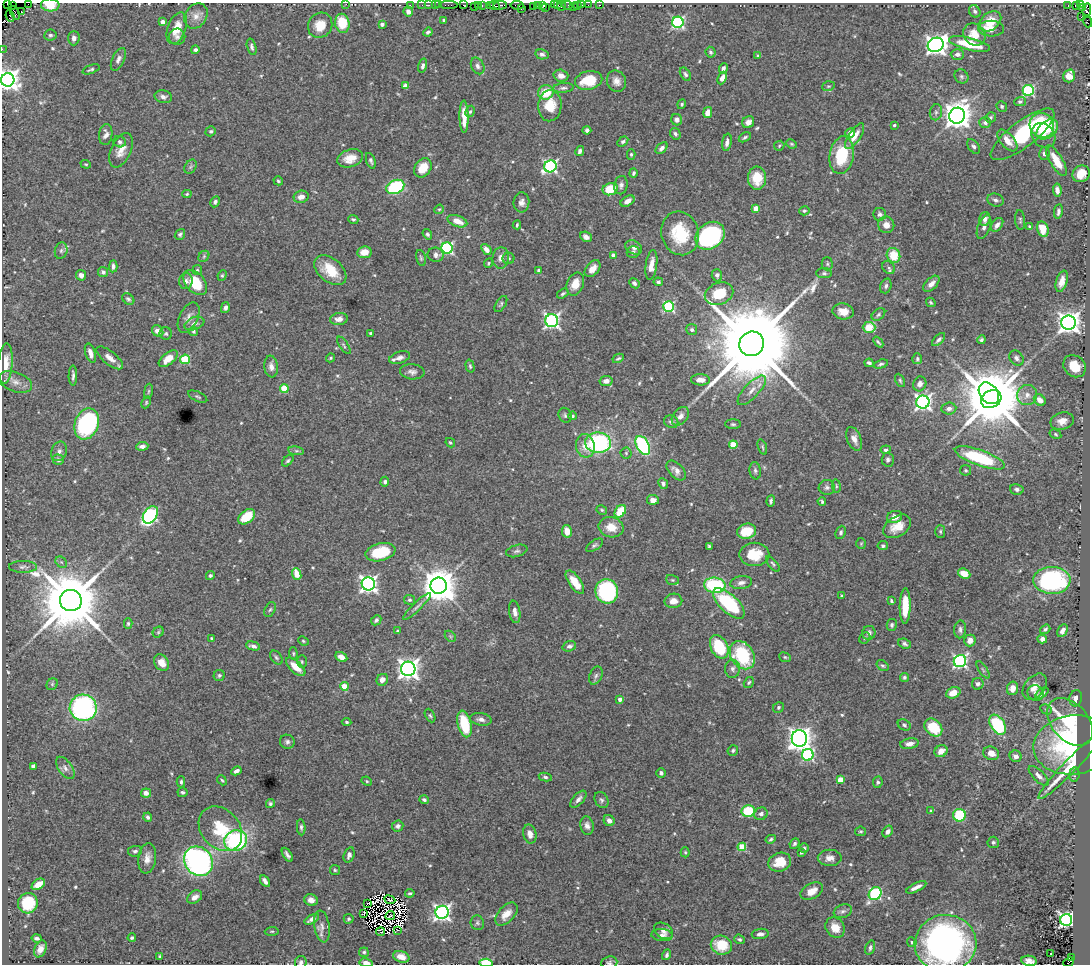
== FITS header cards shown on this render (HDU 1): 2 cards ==
NAXIS1  =                 1088
NAXIS2  =                  962

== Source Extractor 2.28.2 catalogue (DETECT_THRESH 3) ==
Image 1088 x 962 px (HDU 1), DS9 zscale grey, 1 PNG px = 1 image px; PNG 1092 x 966 px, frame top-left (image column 1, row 962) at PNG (2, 3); each listed source drawn as its Kron ellipse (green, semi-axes under 4 px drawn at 4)
Background 1.65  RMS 0.031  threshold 0.092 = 3 sigma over >= 5 px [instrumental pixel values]
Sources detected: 600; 4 with non-positive FLUX_AUTO (blend fragments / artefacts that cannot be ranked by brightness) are neither listed nor drawn; of the other 596, the 500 brightest by FLUX_AUTO listed and drawn (96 fainter detections omitted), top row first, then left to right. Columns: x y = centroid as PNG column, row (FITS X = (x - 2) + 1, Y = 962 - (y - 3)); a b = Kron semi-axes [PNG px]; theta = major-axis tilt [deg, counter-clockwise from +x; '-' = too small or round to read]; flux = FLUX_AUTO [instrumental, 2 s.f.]
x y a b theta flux
7 3 2 2 - 10
28 4 2 2 - 6.7
346 4 2 2 - 2.8
50 5 9 6 -3 44
410 5 2 2 - 16
422 5 2 2 - 24
429 5 3 2 - 16
435 5 2 2 - 34
439 5 2 2 - 3.5
449 5 9 2 0 21
463 5 2 2 - 13
482 5 3 2 - 17
500 5 7 3 3 140
517 5 6 3 -7 50
537 5 4 2 - 30
542 5 3 3 - 48
554 5 3 2 - 29
558 5 2 2 - 31
567 5 5 3 - 52
577 5 3 3 - 49
582 5 3 2 - 6.2
588 5 2 2 - 21
600 5 3 2 - 12
1068 5 3 2 - 17
1076 5 4 3 - 44
1080 5 2 2 - 8.1
13 6 4 3 - 63
474 6 2 2 - 3.1
478 6 3 2 - 17
490 6 3 2 - 20
495 6 5 3 - 83
533 6 4 2 - 15
562 6 5 3 - 19
546 7 2 2 - 17
573 7 3 2 - 21
1082 8 3 2 - 18
521 9 3 2 - 43
1087 10 7 3 85 150
21 11 3 2 - 33
975 11 6 5 - 4.7
408 12 5 4 - 11
15 13 7 3 -67 120
10 16 6 3 -68 49
196 16 13 10 55 16
1081 17 2 2 - 42
444 20 3 3 - 3.1
990 21 12 8 37 48
1087 21 6 2 -71 70
162 22 4 4 - 12
678 22 6 5 - 320
342 23 9 7 -77 66
382 24 4 3 - 7.3
320 25 13 11 54 37
177 28 16 9 70 31
991 29 13 8 0 20
428 32 5 4 - 4.6
50 35 6 5 - 4.4
974 35 12 10 -40 33
177 37 8 8 - 8.3
74 38 7 6 - 8.5
970 44 21 6 -14 66
936 45 8 7 - 1300
252 47 8 4 -74 5.5
2 49 2 2 - 12
195 50 4 4 - 5.8
711 52 5 5 - 4.3
542 54 7 5 -13 5.6
957 54 6 5 - 8.1
758 55 3 3 - 4.1
118 59 12 6 65 9.9
423 66 7 4 74 6.3
478 66 9 6 -63 7.2
723 68 5 3 - 6.7
91 69 9 4 20 3.8
685 74 7 5 -57 5.2
561 76 7 6 - 15
961 76 7 6 - 5.4
1069 76 6 6 - 30
722 78 7 4 66 15
8 80 6 6 - 1600
589 80 14 9 12 63
616 81 11 9 -61 13
405 86 4 4 - 12
828 86 6 5 - 3.4
563 88 10 5 4 5.6
1028 90 5 5 - 230
546 92 8 7 - 46
163 97 9 6 -12 7.8
1020 102 5 4 - 4.2
682 104 5 4 - 3.3
550 106 16 11 87 47
1002 106 5 5 - 3.7
470 112 6 4 61 2.8
936 112 8 6 77 5.7
708 113 5 4 - 20
957 116 8 7 - 2800
464 117 16 4 -89 31
991 117 6 5 - 3.7
677 120 6 5 - 7.8
748 122 6 5 - 12
985 123 6 5 - 5.9
894 125 3 3 - 3.4
1042 125 13 12 - 63
1047 129 12 8 41 54
587 130 4 4 - 5
211 131 5 4 - 3.5
850 133 5 4 - 16
106 134 10 6 81 9.9
675 134 6 5 - 5.3
1023 134 39 13 37 170
1043 135 13 11 -48 20
855 136 15 6 57 23
745 137 7 4 30 4.1
623 141 6 4 34 4.5
1007 141 13 7 -50 20
120 142 6 5 - 4.7
727 142 9 4 80 10
792 144 5 3 - 2.7
779 146 5 5 - 2.8
973 146 8 5 -54 4.9
662 148 7 4 43 8.3
121 150 18 10 66 25
580 151 5 4 - 6.4
1044 153 6 5 - 6
631 154 5 4 - 3.4
842 155 19 12 80 92
350 158 13 8 17 28
371 161 8 4 -70 5.4
1056 161 17 6 -59 40
86 164 5 4 - 2.7
550 166 6 6 - 420
191 167 8 5 55 4.4
423 168 10 8 55 39
633 173 5 3 - 3.8
1081 174 9 8 - 33
757 178 11 9 -85 48
278 181 5 4 - 3.3
621 185 9 6 80 7.1
395 187 9 6 26 160
610 189 7 6 - 50
1057 190 6 4 -85 11
187 194 5 4 - 2.9
301 197 7 6 - 13
995 200 8 6 -16 6.4
627 201 7 5 31 12
215 202 6 4 61 5.7
521 202 10 8 85 9.6
756 208 4 4 - 32
439 209 5 4 - 2.7
804 211 5 4 - 3
1058 212 7 4 81 6.4
880 214 6 6 - 5.8
353 219 5 4 - 3.8
985 219 7 5 74 8.7
1020 220 10 5 -86 4.1
457 221 10 5 -20 24
517 225 4 2 - 2.9
886 225 8 8 - 14
997 225 8 5 52 10
1030 226 4 4 - 2.9
984 227 13 6 70 8.8
1043 229 8 5 -77 35
680 233 22 18 -74 98
180 234 6 4 51 3.7
427 234 5 4 - 4.1
710 236 16 12 39 350
586 237 6 5 - 8.3
634 247 9 6 -28 9
447 248 5 5 - 320
486 249 6 4 -50 11
61 251 8 6 74 5.8
364 252 7 6 - 26
633 252 6 6 - 5.1
436 255 8 7 - 7.9
613 255 4 4 - 11
893 255 7 6 - 46
204 256 6 4 48 4.1
421 258 8 4 -76 3.8
501 258 11 8 85 13
509 258 6 5 - 3.9
488 263 5 3 - 2.8
827 264 6 5 - 4.4
651 265 15 5 82 20
113 266 6 4 87 6.6
889 268 7 5 -47 5.1
593 269 10 6 49 16
197 270 5 5 - 3
330 270 18 11 -40 54
539 271 4 3 - 6.3
103 272 5 5 - 6
824 273 8 5 0 4.6
81 275 5 5 - 7.2
222 275 5 4 - 2.9
717 275 6 5 - 5.7
186 281 8 6 80 7.8
1062 281 11 5 73 18
658 282 4 4 - 4.2
195 283 14 9 -49 67
634 283 6 4 -46 5.9
575 284 12 8 68 26
931 284 10 5 45 11
886 286 7 5 72 5.3
563 293 6 4 34 3.8
719 294 15 10 22 57
128 299 7 5 -40 4.6
931 302 5 3 - 2.6
501 304 9 5 57 3.9
669 307 5 5 - 200
225 308 5 4 - 6.4
843 311 10 8 -8 20
878 314 7 5 40 4.4
189 318 16 9 63 14
339 319 9 6 8 12
552 321 6 6 - 560
1069 323 7 7 - 1700
194 324 10 6 20 8.7
869 327 6 5 - 46
692 330 5 5 - 5.3
158 331 6 5 - 12
193 331 5 4 - 3.4
371 333 3 3 - 3.3
166 334 6 6 - 3.9
939 340 8 4 44 5.9
981 340 4 3 - 4
878 342 6 3 -49 3.5
752 344 12 12 - 55000
344 345 10 4 -55 4.3
90 353 10 5 -72 14
110 358 16 6 -39 15
331 358 5 3 - 2.8
400 358 11 6 18 10
618 358 6 4 28 3.2
1016 358 8 6 -51 7.4
168 359 11 6 38 29
185 359 5 4 - 110
917 359 5 5 - 3.2
869 363 4 3 - 4.4
5 364 20 7 86 35
881 364 7 4 17 4
271 366 11 7 -83 12
470 366 7 4 -75 3.4
1074 366 12 10 -43 39
412 372 12 7 -5 9.4
73 376 10 3 90 6.2
700 380 9 5 -4 13
900 380 7 4 -63 3.6
606 381 6 5 - 11
15 382 17 10 -20 19
920 384 7 6 - 10
284 388 4 4 - 67
752 390 19 7 47 19
148 391 7 4 81 3.1
989 393 12 8 -50 2500
1027 395 10 9 - 16
198 397 10 4 -25 3.8
991 399 10 8 30 20000
1040 400 6 5 - 17
146 402 6 4 65 2.6
923 402 6 6 - 740
949 409 7 6 - 10
565 415 8 6 -63 4.8
572 416 4 4 - 5.5
680 416 10 7 50 11
1062 421 12 8 14 19
671 422 7 6 - 6.1
87 424 16 11 69 330
733 424 8 5 -1 3.9
1055 434 6 4 -29 3.2
854 439 12 7 -68 14
450 443 5 3 - 2.8
598 443 13 10 1 270
643 445 10 6 -62 250
733 445 4 4 - 50
142 446 6 4 5 7.7
585 446 12 9 -79 24
762 447 8 4 -72 3.1
886 450 5 4 - 5.3
59 451 10 7 69 9.5
296 451 8 4 -8 4.1
626 453 5 5 - 3.2
980 458 26 8 -20 150
58 460 6 5 - 6.2
888 460 7 6 - 4.8
288 461 7 4 45 3.6
676 470 12 7 -45 13
966 470 5 5 - 3.5
755 471 9 5 -82 5.7
385 482 5 4 - 6
663 484 6 4 -65 5.5
836 486 7 3 -82 2.8
827 487 8 7 - 6.3
1017 489 7 5 -14 5.5
653 500 6 5 - 10
771 501 5 3 - 3.9
822 501 4 3 - 3.4
602 510 5 4 - 3.1
620 511 7 5 54 51
150 515 9 6 54 380
247 517 9 6 38 54
895 517 8 6 18 15
897 526 15 10 33 30
611 527 12 10 -12 32
567 531 6 5 - 19
747 531 10 7 15 44
940 531 6 5 - 3.6
841 532 7 5 68 4.8
861 544 5 5 - 2.6
595 545 10 5 32 4.9
709 546 3 3 - 2.6
883 546 5 4 - 4.5
517 551 11 6 15 5.5
380 552 15 8 13 86
754 554 15 11 0 51
61 562 6 5 - 4
773 564 9 4 -49 3.7
23 567 14 6 0 8
297 574 6 4 -68 35
964 574 6 5 - 25
210 575 5 4 - 4.3
672 580 6 5 - 3.3
1052 580 18 13 -1 320
575 582 13 6 -55 31
741 583 11 6 9 9.8
368 584 7 6 - 830
715 585 10 7 -6 160
439 586 8 8 - 5100
607 591 12 11 - 200
841 596 4 3 - 3
71 600 11 10 - 22000
409 600 5 5 - 3.7
673 601 9 7 3 15
891 601 4 3 - 3.1
729 603 20 9 -43 160
417 606 19 3 44 7.5
905 606 17 5 89 55
270 610 8 5 61 4
515 612 11 5 -81 13
376 620 6 4 45 4.8
128 623 5 4 - 3.1
892 625 6 5 - 5.1
960 629 9 6 86 6.6
1045 629 5 4 - 4.3
398 630 4 4 - 3.2
1062 631 7 4 61 11
158 632 6 5 - 3.5
869 633 7 6 - 8.4
450 636 6 4 -45 2.7
211 638 3 3 - 2.8
865 638 6 5 - 3.2
1042 639 5 4 - 9.4
970 640 6 5 - 14
303 641 5 4 - 2.8
904 644 6 4 -21 5.8
253 646 7 4 -14 7.1
569 646 7 5 18 6.9
719 647 12 8 -63 110
293 653 6 4 -85 3.1
742 655 15 11 -57 140
341 657 6 4 -28 16
785 657 6 4 -22 3.1
276 658 8 5 -51 4.7
960 661 6 6 - 450
302 662 6 5 - 3
161 663 9 7 -56 20
882 666 6 4 -36 3.8
296 667 12 6 -42 29
408 669 7 7 - 1500
732 669 9 7 89 7.7
983 670 10 4 -57 3.9
219 675 5 5 - 4.1
596 676 9 6 66 6.2
904 677 4 4 - 3.9
382 680 6 5 - 13
749 682 6 4 57 3.4
52 684 6 5 - 3.6
978 684 6 6 - 7.1
344 686 4 4 - 42
1035 687 15 10 50 19
1012 688 7 5 78 19
953 693 7 5 21 25
1036 693 8 7 - 8.1
1042 693 7 4 39 7.7
1076 698 8 6 78 13
620 699 4 3 - 9.7
779 707 6 5 - 4
83 708 13 13 - 370
1046 709 6 5 - 3.6
430 716 7 4 -62 3.7
481 719 11 6 -9 10
346 722 5 4 - 3.6
1070 722 28 18 -48 180
464 724 13 7 -77 85
904 725 7 5 -32 4.3
998 725 11 7 -57 140
933 728 10 7 -44 69
799 739 8 7 - 1800
287 742 7 7 - 6.3
909 744 9 5 9 13
1074 745 40 29 7 260
733 750 5 5 - 3.9
941 751 7 5 35 18
991 753 8 6 -22 18
808 755 6 5 - 280
1016 756 6 5 - 11
33 766 4 4 - 5.4
1070 766 45 6 46 73
65 768 13 7 -55 9.5
236 771 5 3 - 8.2
661 773 5 4 - 5.8
1074 774 7 5 84 4.7
1039 776 13 5 -45 12
545 777 6 4 -10 4
222 780 5 3 - 2.8
840 780 4 4 - 44
367 781 5 4 - 3
181 782 5 4 - 3.7
878 782 6 5 - 4.4
182 792 5 5 - 3.8
146 793 5 4 - 12
578 799 10 5 48 9
424 800 5 4 - 5
601 800 8 6 -60 5.4
270 804 4 4 - 4
748 811 6 6 - 81
931 811 3 3 - 3.8
761 814 7 6 - 7.9
959 815 6 6 - 140
148 817 4 4 - 4.5
609 821 6 5 - 9.5
398 826 6 5 - 6.3
587 826 9 6 -79 10
301 827 8 4 -86 5
220 829 24 19 -49 82
861 831 5 4 - 3.1
888 831 6 4 56 7.1
530 834 9 6 -76 13
771 839 5 3 - 3.9
236 841 11 10 - 280
993 842 5 5 - 4.4
795 843 5 4 - 4.3
742 847 4 4 - 71
804 848 5 4 - 3.9
135 851 7 5 8 5.6
685 852 5 4 - 2.6
801 853 3 3 - 3.1
287 855 8 3 -57 6.2
349 855 8 5 73 7.7
147 858 15 8 82 16
830 858 12 8 -1 15
199 861 15 13 -49 610
780 862 11 9 19 39
335 870 5 5 - 3
265 881 6 3 -59 9
38 884 7 5 34 24
916 887 11 3 26 11
812 891 12 7 28 22
410 893 5 3 - 3.4
875 894 7 6 - 250
195 897 8 6 35 12
311 900 7 5 -21 11
390 900 5 2 - 4.8
28 903 10 9 - 79
367 904 3 2 - 5.8
843 911 9 6 19 7
442 912 6 6 - 770
363 913 3 2 - 3
506 914 14 8 46 22
390 916 5 2 - 4.8
312 919 8 4 28 11
349 919 5 5 - 3.6
1066 920 6 6 - 710
477 923 7 6 - 4.7
322 926 16 7 -81 14
835 928 11 9 -54 27
398 930 3 2 - 17
272 931 7 4 4 2.8
663 931 10 7 -32 11
381 932 4 2 - 3.9
760 934 8 5 7 8.9
662 935 10 6 -5 8.6
37 938 5 3 - 5.6
132 938 4 3 - 4
739 939 5 4 - 4
912 942 5 4 - 4.3
946 944 31 29 3 690
721 945 10 9 - 65
870 947 7 4 73 4.9
40 949 9 6 67 13
364 952 5 4 - 4
1050 954 3 3 - 5.2
667 955 5 3 - 4.7
159 957 4 3 - 2.7
401 957 8 5 -18 19
1071 957 2 2 - 100
1029 961 8 5 -10 13
301 962 6 6 - 5.2
1068 962 6 3 42 420
366 963 7 4 -9 13
486 963 7 4 -4 46
609 963 8 6 6 5.3
At the frame edge (FLAGS 8, measured only in part): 15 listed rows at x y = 7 3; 28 4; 346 4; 50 5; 1087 10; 1087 21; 2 49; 8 80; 946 944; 1029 961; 301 962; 1068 962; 366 963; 486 963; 609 963
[96 fainter detections neither listed nor drawn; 4 non-positive-flux detections neither listed nor drawn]